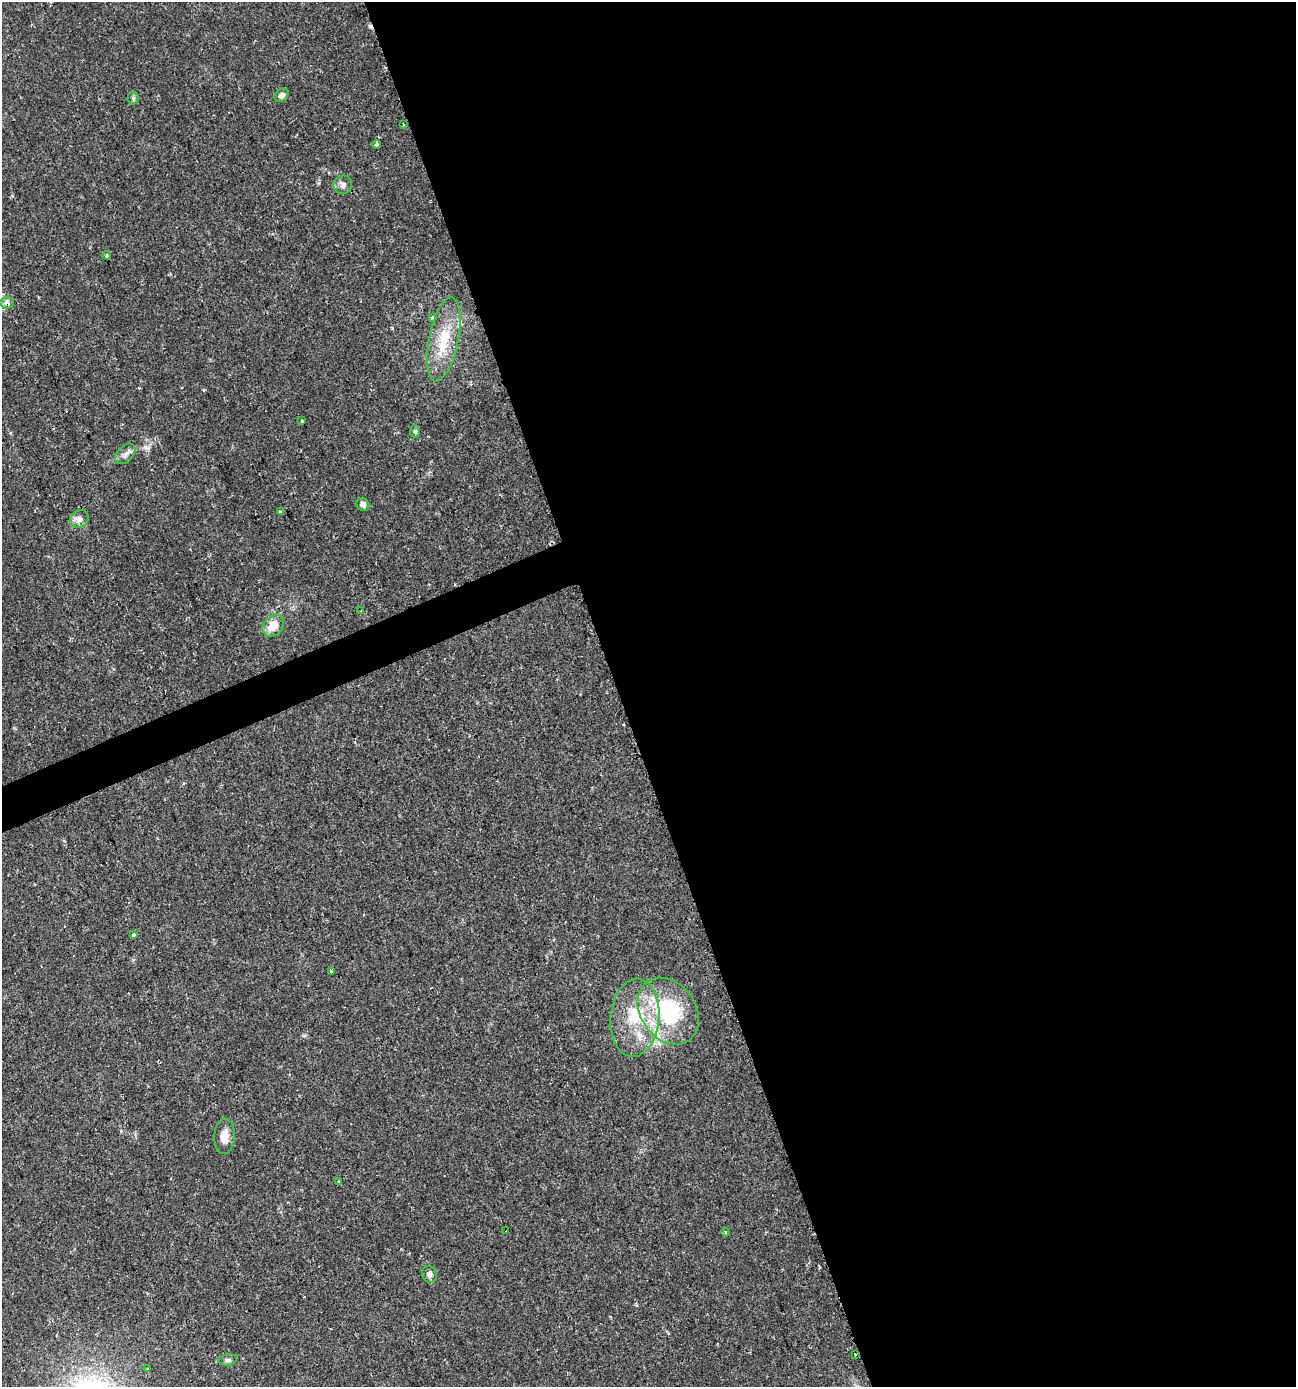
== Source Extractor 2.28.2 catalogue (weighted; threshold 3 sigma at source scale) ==
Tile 8 of 4 x 4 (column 4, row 2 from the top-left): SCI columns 4018-5311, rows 2769-4153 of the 5391 x 5539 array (HDU 1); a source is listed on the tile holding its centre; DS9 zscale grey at full resolution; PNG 1298 x 1389 px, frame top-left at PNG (2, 2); each listed source drawn as its Kron ellipse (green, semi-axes under 4 px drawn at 4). Shown black and unused: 54% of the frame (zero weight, under 2 of 3 exposures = <1% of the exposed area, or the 3 px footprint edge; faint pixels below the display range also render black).
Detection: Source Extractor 2.28.2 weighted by HDU 2 'WHT'; one run over the whole footprint, this tile lists its part. Background 0.0335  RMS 0.0032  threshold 0.0146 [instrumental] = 3 sigma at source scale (4.5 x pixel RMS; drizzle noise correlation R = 1.50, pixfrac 1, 0.0396/0.0396 arcsec/px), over >= 5 px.
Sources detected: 31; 2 cosmic-ray / hot-pixel residue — neither listed nor drawn; the other 29 listed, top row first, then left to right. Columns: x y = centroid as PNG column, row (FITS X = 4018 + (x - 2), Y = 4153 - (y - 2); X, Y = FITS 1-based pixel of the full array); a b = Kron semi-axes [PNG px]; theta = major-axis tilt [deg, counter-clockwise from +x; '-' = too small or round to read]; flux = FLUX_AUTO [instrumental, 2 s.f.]
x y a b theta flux
282 95 7 6 - 1.3
133 98 6 6 - 0.62
403 124 4 3 - 0.6
377 145 4 4 - 0.52
343 185 9 9 - 1.5
107 255 4 4 - 0.38
7 303 6 6 - 1.4
432 317 4 3 - 0.48
444 339 43 14 79 12
302 421 3 2 - 0.36
415 431 6 5 - 0.63
125 454 12 7 46 1.7
363 504 7 6 - 1.3
281 512 4 3 - 1.5
79 519 10 8 36 1.7
361 611 4 3 - 0.34
273 626 12 9 49 4.9
133 935 3 3 - 1.3
331 971 3 3 - 0.92
668 1011 36 27 -54 31
635 1018 39 24 85 18
224 1136 18 10 87 3.3
339 1181 3 3 - 0.29
506 1231 3 3 - 8
725 1232 4 4 - 0.4
429 1274 8 7 - 1.4
855 1354 3 2 - 0.7
228 1360 9 5 8 0.89
148 1369 3 3 - 0.39
Overlapping masked pixels (flux is a lower limit): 2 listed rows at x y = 7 303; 855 1354
Isophote crosses this tile's border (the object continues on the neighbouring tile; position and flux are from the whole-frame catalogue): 1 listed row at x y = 7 303